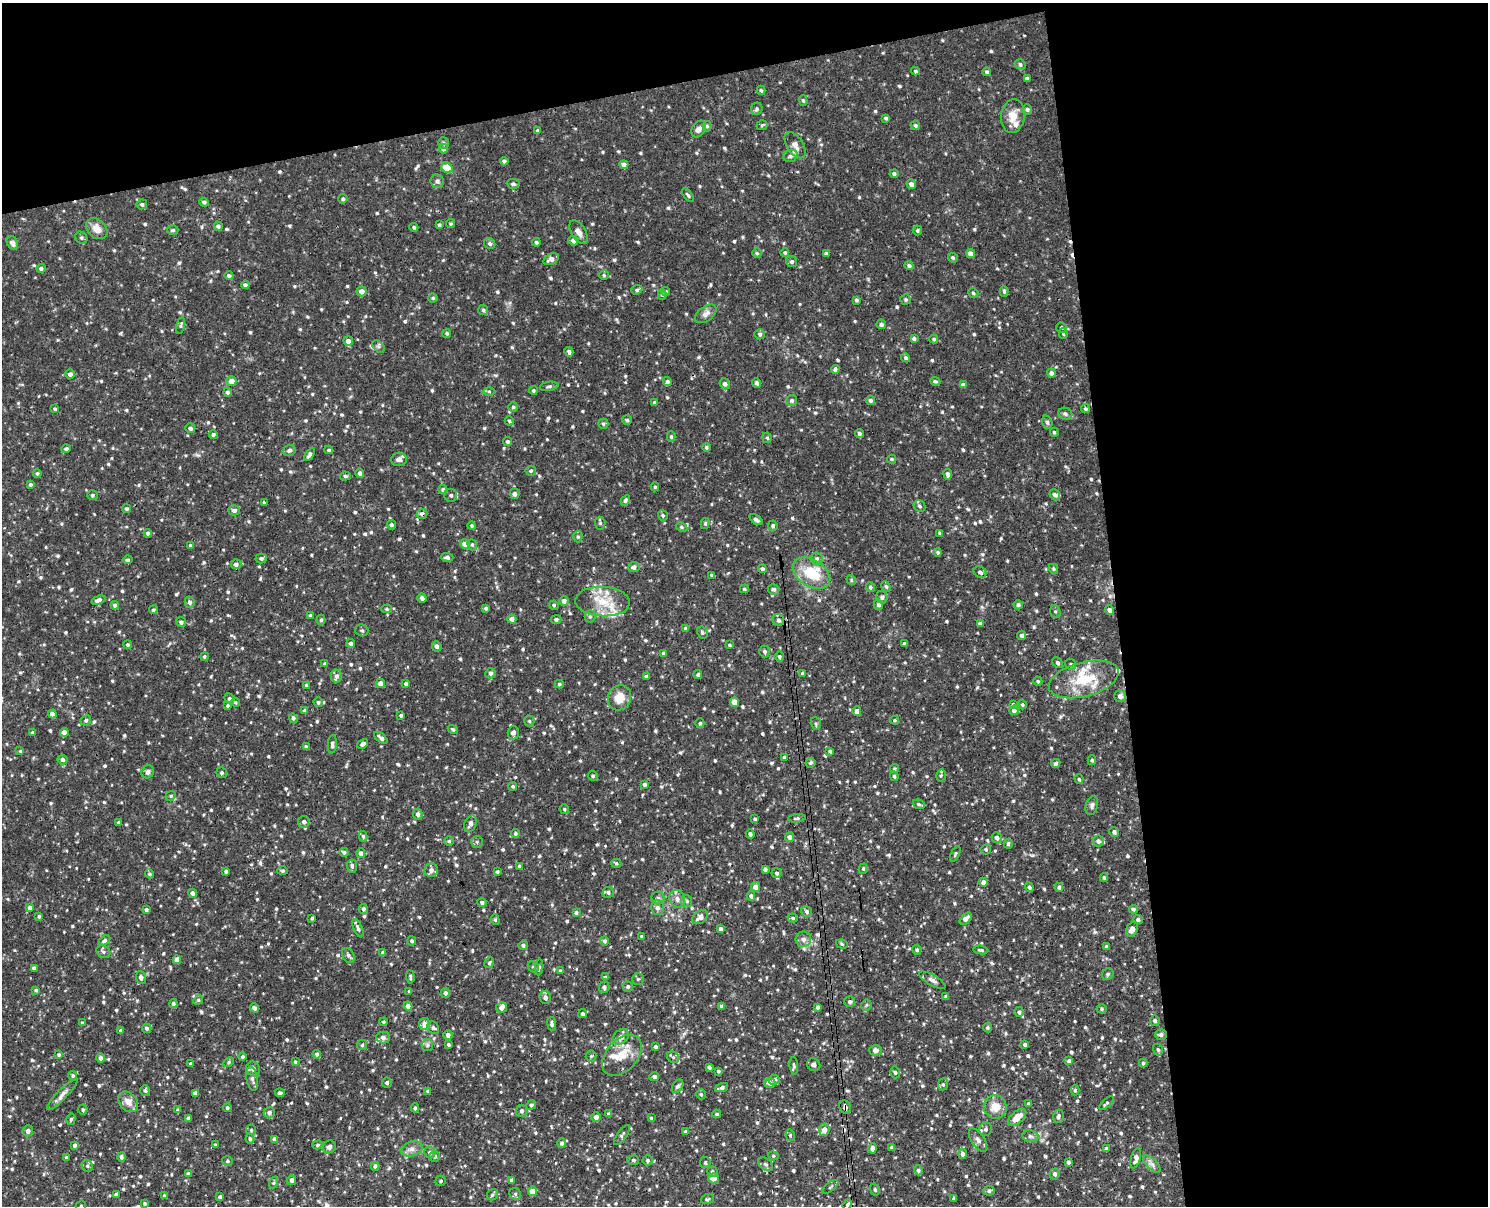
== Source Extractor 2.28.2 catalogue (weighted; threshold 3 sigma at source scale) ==
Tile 3 of 3 x 4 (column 3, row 1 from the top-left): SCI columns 3122-4607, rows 3671-4874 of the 4867 x 4930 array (HDU 1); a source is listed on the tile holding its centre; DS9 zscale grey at full resolution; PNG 1490 x 1208 px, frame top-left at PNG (2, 3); each listed source drawn as its Kron ellipse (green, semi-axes under 4 px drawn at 4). Shown black and unused: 32% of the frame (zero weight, under 3 of 4 exposures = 6% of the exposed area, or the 3 px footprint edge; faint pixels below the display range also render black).
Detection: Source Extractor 2.28.2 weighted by HDU 2 'WHT'; one run over the whole footprint, this tile lists its part. Background 0.0315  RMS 0.0032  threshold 0.0143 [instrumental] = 3 sigma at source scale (4.5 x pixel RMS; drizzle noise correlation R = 1.50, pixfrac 1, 0.05/0.05 arcsec/px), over >= 5 px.
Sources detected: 932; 7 cosmic-ray / hot-pixel residue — neither listed nor drawn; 19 inside a brighter listed object's ellipse — not listed separately; of the other 906, all 500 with FLUX_AUTO >= 0.452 (the completeness limit of this list) listed and drawn (406 fainter detections not listed), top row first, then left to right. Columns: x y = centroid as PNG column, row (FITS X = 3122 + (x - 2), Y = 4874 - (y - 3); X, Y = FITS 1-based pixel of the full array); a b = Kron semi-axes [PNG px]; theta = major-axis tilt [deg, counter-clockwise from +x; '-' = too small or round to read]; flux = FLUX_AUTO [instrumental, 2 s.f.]
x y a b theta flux
1020 64 5 5 - 0.6
916 71 4 4 - 0.51
987 72 4 4 - 0.82
1027 78 4 3 - 0.68
761 90 5 4 - 0.49
803 100 5 4 - 0.49
757 109 6 5 - 0.62
1027 109 5 5 - 0.65
1013 116 17 11 83 4.1
886 118 4 3 - 0.64
762 125 5 5 - 0.46
915 125 5 4 - 0.66
707 126 5 4 - 0.52
699 129 9 6 54 1.4
538 131 4 4 - 0.49
444 143 6 5 - 0.72
795 145 15 8 -57 2
443 149 5 4 - 1.2
790 156 7 5 16 0.87
504 161 4 3 - 0.65
624 165 4 4 - 1.6
447 168 6 5 - 6.6
894 174 4 4 - 0.67
437 181 7 6 - 0.86
513 184 6 5 - 0.63
911 184 5 4 - 1.4
688 195 8 3 -49 0.54
343 199 4 4 - 0.56
204 202 5 4 - 0.71
142 204 5 5 - 0.68
451 224 4 4 - 0.48
439 225 3 3 - 0.54
218 226 5 4 - 0.69
414 227 4 4 - 0.5
97 229 12 9 -44 2.9
173 230 5 4 - 0.54
917 230 5 4 - 0.51
579 232 13 7 -58 1.7
81 238 6 5 - 0.66
573 241 5 5 - 1.2
536 242 4 4 - 0.61
12 243 7 5 -65 1.2
490 244 6 5 - 0.61
785 252 4 4 - 0.48
757 253 4 4 - 0.47
970 253 5 4 - 1.7
826 254 4 3 - 0.76
953 258 5 4 - 0.58
551 259 8 5 25 1.7
792 262 6 5 - 0.72
909 266 4 4 - 0.7
41 268 5 4 - 0.78
604 275 5 5 - 0.47
229 276 4 4 - 0.68
245 285 4 4 - 0.75
637 290 5 4 - 0.65
362 291 5 5 - 1.7
666 291 4 4 - 0.46
1004 291 5 4 - 0.5
973 293 5 4 - 0.54
662 294 5 4 - 0.56
433 298 4 4 - 0.46
906 299 5 5 - 0.53
857 300 4 4 - 0.53
483 310 5 5 - 0.52
706 314 12 7 37 1.8
881 324 5 4 - 0.97
180 325 8 4 76 0.5
1061 327 5 5 - 0.55
447 333 4 4 - 0.53
1063 333 5 4 - 0.5
760 334 5 5 - 0.68
914 339 4 3 - 0.85
934 339 4 4 - 0.49
348 341 5 4 - 1.6
379 347 7 5 -45 0.6
569 352 5 4 - 0.82
906 358 5 4 - 0.6
835 369 4 4 - 0.78
1051 373 4 4 - 0.92
70 374 4 4 - 1.1
231 381 5 5 - 2.6
935 381 5 4 - 0.52
667 382 4 4 - 0.71
757 383 5 4 - 0.98
725 384 5 5 - 1
963 385 4 4 - 1.2
549 386 9 4 9 0.65
533 390 4 4 - 0.54
489 391 6 4 -1 0.49
227 392 4 4 - 0.76
870 400 4 4 - 0.8
792 401 5 5 - 0.77
655 402 4 4 - 0.67
513 407 5 4 - 0.48
55 409 4 3 - 0.48
1086 409 4 4 - 0.49
1065 414 7 6 - 0.88
627 420 5 4 - 0.63
509 421 4 4 - 0.48
1047 422 7 5 -72 0.66
603 424 5 5 - 0.6
190 428 5 5 - 0.92
1054 432 4 4 - 0.48
859 433 4 4 - 0.63
213 435 4 4 - 0.68
671 437 5 4 - 0.56
767 438 5 4 - 0.5
507 442 4 4 - 0.69
706 447 4 4 - 0.54
66 449 4 4 - 0.62
289 450 7 5 19 0.73
329 450 4 3 - 0.5
310 455 7 4 55 1.2
399 459 8 6 4 1.1
892 459 4 3 - 0.46
531 471 5 5 - 0.53
37 473 4 4 - 0.48
360 473 4 4 - 0.87
948 474 5 4 - 0.99
345 476 5 4 - 0.63
30 484 4 4 - 0.47
655 487 4 4 - 0.46
443 490 4 4 - 0.71
515 494 5 5 - 1
92 495 5 5 - 0.55
451 495 6 6 - 0.87
1055 495 6 5 - 0.85
625 501 6 4 61 0.67
264 503 4 3 - 0.46
920 506 6 5 - 0.73
126 509 4 4 - 0.7
234 510 6 5 - 0.97
422 514 5 5 - 0.91
663 515 5 5 - 0.51
756 520 7 4 -36 0.9
600 523 6 5 - 0.53
705 524 5 4 - 0.47
391 525 5 4 - 0.74
472 526 4 4 - 0.46
773 526 5 4 - 0.77
681 527 6 4 -28 0.52
148 533 4 4 - 0.75
940 533 4 3 - 0.5
578 537 6 4 89 0.5
465 544 5 4 - 2.1
191 545 4 4 - 0.49
472 545 6 4 -70 0.49
938 552 4 4 - 0.5
447 557 6 4 -4 0.78
261 558 5 5 - 0.74
817 559 6 6 - 0.75
128 560 5 4 - 0.59
236 564 5 5 - 0.99
634 567 5 5 - 1.2
762 569 4 4 - 0.78
1053 569 5 4 - 0.46
980 572 7 5 -35 0.85
811 573 20 13 -33 10
712 575 4 2 - 0.45
851 580 5 4 - 0.5
886 586 5 4 - 0.58
870 587 5 4 - 0.61
744 589 4 4 - 0.47
774 589 6 5 - 0.71
882 597 6 5 - 0.71
422 598 5 4 - 0.93
98 600 7 4 20 1.4
564 601 5 5 - 1.2
190 602 5 5 - 0.94
603 602 27 14 -3 8.2
115 605 4 4 - 0.86
554 605 4 4 - 0.52
878 605 5 4 - 0.88
1018 605 4 4 - 0.77
486 608 3 3 - 0.59
387 609 5 4 - 0.55
153 610 4 4 - 0.56
1109 610 5 4 - 1.2
1055 612 6 5 - 0.54
311 616 4 4 - 0.9
590 616 6 5 - 0.57
512 619 4 4 - 1.4
556 619 5 4 - 0.74
321 620 5 4 - 0.51
778 620 6 5 - 0.8
181 622 5 5 - 0.79
980 624 4 4 - 0.88
686 628 4 4 - 0.82
362 630 6 6 - 0.66
702 632 6 5 - 0.59
1021 635 5 4 - 0.75
351 643 4 4 - 0.8
904 644 3 3 - 0.72
127 645 4 4 - 0.53
730 645 4 3 - 0.45
437 646 5 4 - 1.2
764 651 6 5 - 0.53
664 653 4 4 - 0.86
204 656 4 4 - 0.47
779 657 5 5 - 0.67
1058 663 6 4 -47 0.58
325 664 4 3 - 0.69
1071 664 6 5 - 0.52
490 673 5 5 - 0.84
803 674 4 3 - 0.7
698 675 4 4 - 0.57
336 676 6 6 - 1
646 676 4 4 - 0.56
1084 679 36 17 15 13
1038 681 5 4 - 0.49
380 683 4 4 - 1.7
406 684 4 4 - 0.85
559 684 4 4 - 0.54
307 685 4 3 - 0.55
1120 696 6 5 - 1.3
229 698 5 5 - 0.69
620 698 13 11 63 4.5
235 702 4 4 - 0.53
318 702 5 4 - 0.68
734 702 4 4 - 3.2
227 705 4 3 - 1.8
1013 705 4 3 - 0.47
1022 705 5 4 - 0.48
1014 710 5 4 - 1.3
305 711 4 4 - 0.97
857 711 5 4 - 1.7
52 714 4 4 - 1.8
401 715 3 3 - 0.6
293 718 5 4 - 0.58
86 720 5 5 - 0.66
895 720 4 3 - 0.47
529 721 5 5 - 0.5
700 723 5 4 - 0.53
816 723 6 5 - 0.5
453 729 5 4 - 0.54
32 732 4 4 - 0.56
64 732 4 4 - 2.2
513 733 7 5 88 1.3
381 738 8 4 -39 1.3
332 744 9 4 85 0.94
363 744 6 4 34 1
306 747 4 3 - 0.65
20 751 4 4 - 0.48
830 751 4 4 - 0.58
785 757 4 4 - 0.75
62 759 5 5 - 0.89
1092 760 5 4 - 0.5
810 763 5 4 - 0.64
1056 763 5 4 - 0.72
895 769 4 4 - 0.49
148 772 7 6 - 0.94
222 773 5 5 - 0.68
941 775 6 4 75 0.58
593 776 5 5 - 0.61
894 776 5 4 - 0.54
1079 779 5 3 - 0.5
644 784 4 4 - 0.66
513 787 4 4 - 0.48
171 796 5 4 - 0.5
919 804 6 4 -21 0.53
1092 806 9 6 74 0.92
564 809 5 4 - 0.49
418 814 5 5 - 1.2
797 818 9 4 5 0.6
755 819 4 3 - 0.49
119 822 3 3 - 0.58
304 822 6 5 - 1.1
470 824 9 5 67 1.3
1114 832 5 5 - 1
515 833 4 4 - 0.72
750 834 5 4 - 0.7
363 836 5 4 - 0.58
790 837 5 4 - 1.5
997 838 5 5 - 1
449 841 5 5 - 0.46
1098 841 6 5 - 1.1
477 842 6 6 - 0.64
1008 844 5 4 - 0.68
986 849 5 5 - 0.62
344 852 4 4 - 0.64
361 853 5 4 - 1.4
955 854 8 3 66 0.51
616 863 5 4 - 0.52
352 866 6 5 - 0.87
520 866 3 3 - 0.86
765 869 4 3 - 0.79
863 869 5 4 - 0.54
431 870 7 7 - 1.4
226 871 4 3 - 0.66
283 871 5 4 - 0.48
497 872 3 3 - 0.47
777 873 5 5 - 0.62
149 874 5 4 - 0.49
1104 877 4 3 - 0.53
983 882 4 4 - 1.3
755 887 5 4 - 1.6
1029 887 5 4 - 0.72
1059 887 4 4 - 0.82
608 892 5 5 - 0.91
192 893 5 4 - 0.94
751 896 5 4 - 0.93
658 898 6 6 - 0.71
677 899 9 7 -64 1.6
687 901 6 5 - 0.59
482 903 5 4 - 0.67
30 908 4 4 - 1.5
657 908 7 6 - 1.2
363 909 5 4 - 0.79
1133 909 4 4 - 0.71
146 910 4 3 - 0.78
807 911 6 5 - 0.78
576 913 4 4 - 0.8
39 916 4 3 - 0.45
700 917 8 6 36 2
312 918 3 3 - 0.5
793 918 5 4 - 0.56
966 919 7 4 43 1.7
1138 919 5 4 - 0.82
495 920 5 4 - 0.46
358 928 10 4 -65 0.9
721 929 4 3 - 1
1132 929 8 5 64 2.1
642 936 3 3 - 0.59
803 939 8 8 - 1.6
104 941 6 4 33 0.68
412 941 4 4 - 0.61
604 941 5 4 - 0.71
842 944 6 4 -18 0.49
523 945 4 4 - 0.78
1106 946 4 3 - 0.5
917 950 5 4 - 0.6
981 950 7 4 -8 0.57
103 952 7 6 - 0.71
383 953 4 4 - 0.89
348 955 8 5 -60 0.78
177 960 4 4 - 2.2
489 963 5 4 - 0.52
533 967 6 5 - 0.6
539 967 8 4 83 0.66
34 968 4 3 - 0.67
560 971 4 3 - 0.54
1108 974 6 5 - 0.59
141 977 6 5 - 1.2
410 977 7 4 -85 0.53
605 977 4 3 - 0.45
638 979 6 5 - 0.54
932 980 15 5 -29 1.3
628 986 5 5 - 0.65
604 987 5 5 - 0.94
36 990 3 3 - 0.46
409 991 3 3 - 0.51
445 993 5 4 - 0.91
946 996 3 3 - 0.57
545 997 6 5 - 1.3
198 1000 5 4 - 0.5
850 1002 5 5 - 0.95
173 1003 4 4 - 0.82
866 1005 5 5 - 0.51
408 1006 4 4 - 1.3
722 1006 4 4 - 0.61
817 1007 4 4 - 0.66
254 1008 5 3 - 1
501 1008 6 5 - 1.5
1102 1009 5 4 - 0.49
1019 1012 5 4 - 0.79
583 1014 4 4 - 0.83
1155 1021 5 4 - 0.74
383 1022 4 4 - 0.52
82 1023 4 3 - 0.53
425 1024 6 5 - 1.4
552 1024 7 4 -79 0.95
147 1028 5 4 - 0.64
433 1028 6 5 - 0.76
988 1028 4 4 - 0.49
121 1031 4 3 - 0.59
448 1035 4 4 - 1
1161 1035 6 5 - 0.89
383 1037 7 6 - 1.1
621 1037 9 6 40 1.9
448 1044 3 3 - 0.49
1025 1044 4 3 - 0.67
362 1045 5 5 - 0.49
427 1045 6 5 - 0.64
655 1047 3 3 - 0.7
876 1050 6 5 - 1.5
1158 1050 6 4 -72 0.63
59 1054 4 4 - 0.54
317 1054 4 4 - 0.82
622 1055 24 15 47 6.5
591 1056 5 5 - 0.47
242 1057 4 4 - 0.53
673 1057 7 5 -39 0.72
101 1058 5 4 - 1.1
1069 1061 4 4 - 0.95
229 1062 5 4 - 0.49
295 1062 4 3 - 0.47
190 1063 3 3 - 0.49
1143 1063 4 4 - 0.56
814 1065 7 6 - 0.95
794 1066 8 4 -85 0.62
709 1067 4 3 - 0.88
253 1069 7 6 - 1.3
718 1071 4 3 - 0.48
895 1072 6 5 - 0.56
73 1076 5 4 - 0.49
654 1077 5 4 - 0.69
252 1078 12 5 -80 1.2
774 1080 5 5 - 1.5
387 1083 5 5 - 0.74
770 1083 6 5 - 1.1
943 1084 6 5 - 0.59
678 1086 7 5 55 0.69
722 1088 7 4 19 1.1
1075 1090 5 4 - 0.51
145 1091 5 5 - 0.59
428 1091 4 4 - 0.54
195 1093 4 4 - 1.2
280 1093 5 3 - 0.84
62 1094 21 5 46 1.7
701 1094 5 4 - 0.55
128 1102 11 8 -50 2.5
1106 1103 9 3 41 0.51
1029 1104 4 3 - 0.79
531 1105 5 4 - 0.7
845 1107 7 5 -61 0.98
995 1107 12 11 - 4.2
227 1108 4 4 - 0.62
415 1108 4 3 - 0.68
83 1110 5 5 - 0.53
178 1110 4 3 - 0.74
522 1111 6 5 - 0.92
269 1113 5 5 - 1.1
609 1114 4 4 - 0.89
717 1114 4 3 - 0.49
1058 1116 7 5 75 0.91
596 1117 5 4 - 1.3
1017 1117 11 6 42 3.4
188 1118 4 3 - 0.79
651 1118 4 3 - 0.47
71 1119 6 4 75 0.63
986 1129 7 6 - 1
251 1130 5 5 - 0.45
824 1130 6 5 - 2.3
28 1131 5 5 - 1.2
685 1132 3 3 - 0.74
622 1135 12 4 55 0.72
790 1135 6 4 -78 0.52
1030 1136 8 6 -12 0.88
250 1139 5 4 - 0.52
274 1139 4 3 - 1.3
978 1140 13 6 -56 1.4
562 1143 5 4 - 0.79
75 1145 4 3 - 0.8
215 1145 4 3 - 0.47
317 1145 5 4 - 0.48
329 1147 7 6 - 0.94
892 1147 4 3 - 0.73
872 1148 5 4 - 1.6
412 1149 11 7 18 1.7
1106 1149 4 4 - 0.6
430 1152 5 5 - 0.95
962 1154 5 4 - 1.1
434 1156 5 5 - 0.74
773 1156 5 4 - 0.45
66 1157 3 3 - 0.48
121 1157 5 4 - 0.76
1136 1158 10 5 75 1.6
633 1160 6 5 - 0.59
648 1160 5 5 - 0.81
227 1161 5 5 - 0.53
705 1162 5 5 - 0.67
1068 1162 4 4 - 0.8
766 1164 8 5 -38 0.79
1152 1164 11 5 -45 1.2
87 1166 6 5 - 0.53
375 1166 4 4 - 0.94
918 1170 5 4 - 0.66
712 1172 5 5 - 0.61
188 1174 4 4 - 1
1055 1174 5 5 - 0.97
714 1178 5 5 - 2.8
292 1180 5 4 - 1.4
511 1180 4 3 - 0.88
441 1181 5 5 - 0.55
273 1183 6 4 73 0.52
830 1187 9 3 40 0.48
875 1190 6 4 -73 0.56
532 1191 4 4 - 3.8
989 1191 5 5 - 0.74
116 1194 4 4 - 0.88
515 1194 6 5 - 0.74
164 1195 4 4 - 0.46
492 1195 6 5 - 0.58
220 1197 4 3 - 0.66
707 1199 6 4 17 0.53
954 1199 4 3 - 0.51
145 1203 3 3 - 0.48
847 1205 5 3 - 0.51
81 1206 5 5 - 0.48
Overlapping masked pixels (flux is a lower limit): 2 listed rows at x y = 422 514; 845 1107
Isophote crosses this tile's border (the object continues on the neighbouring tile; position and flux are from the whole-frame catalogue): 1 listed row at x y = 81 1206